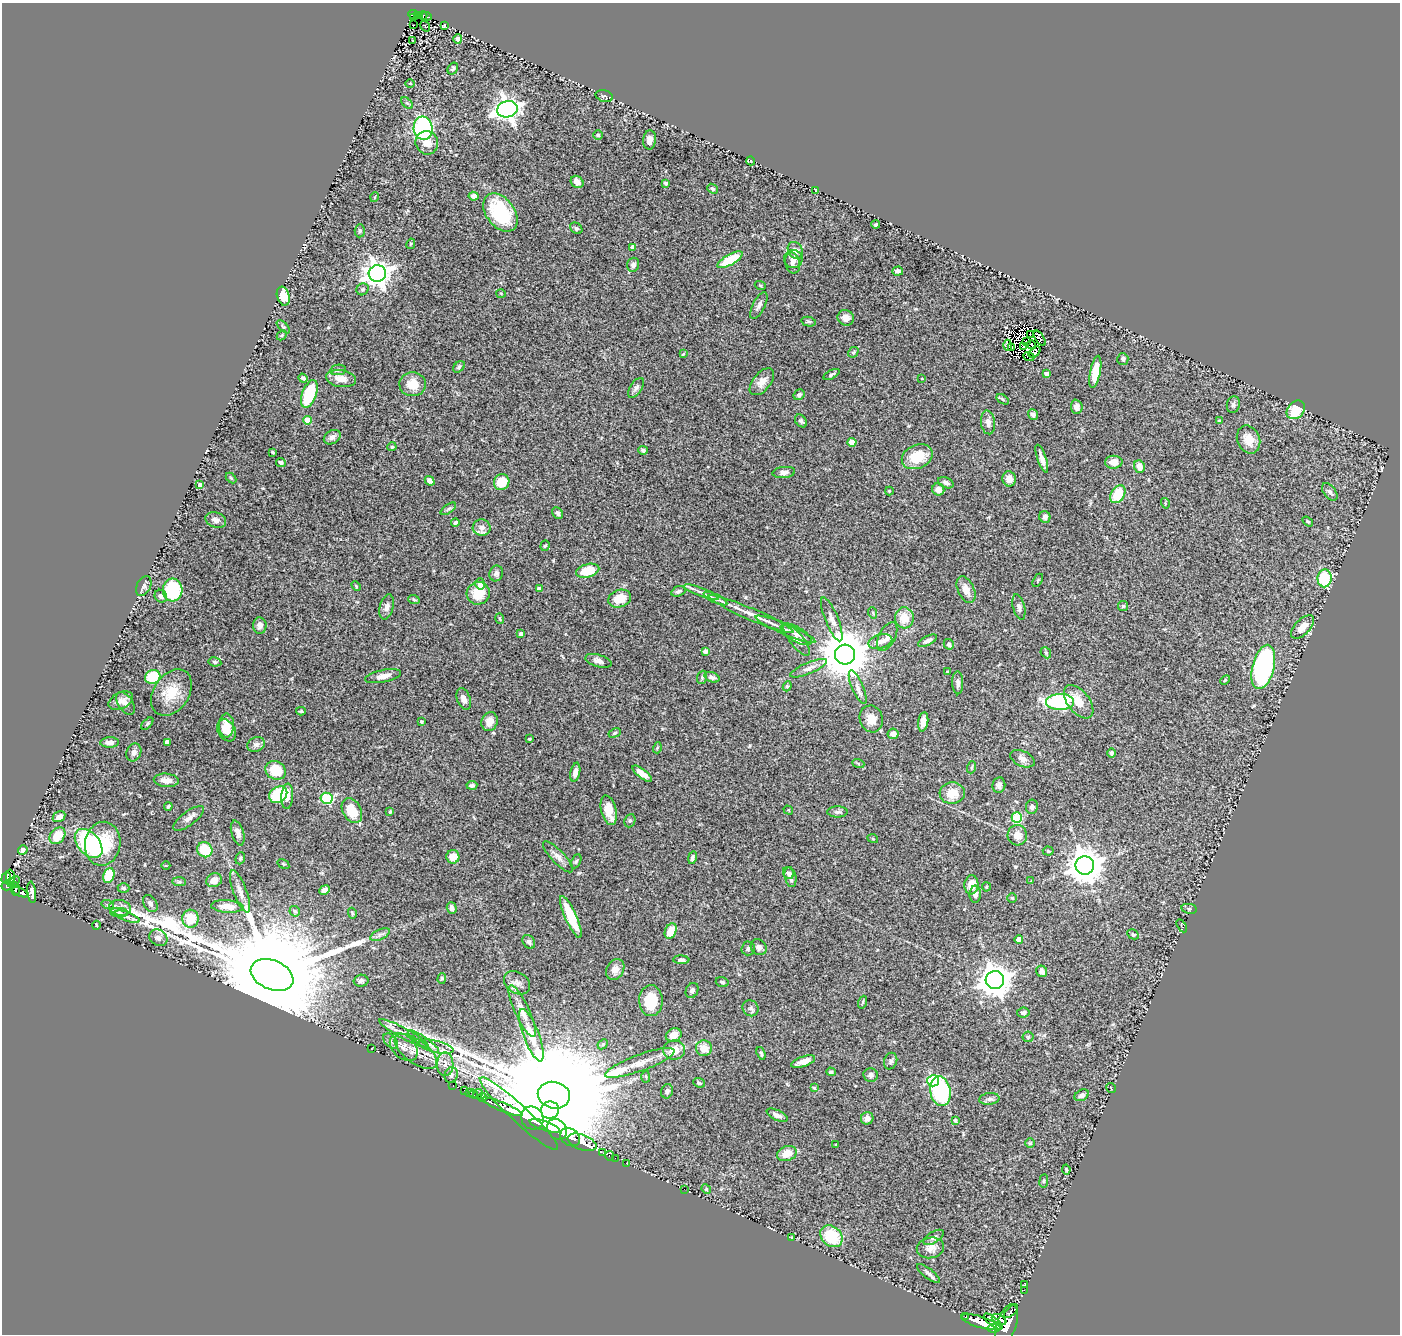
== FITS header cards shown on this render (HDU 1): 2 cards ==
NAXIS1  =                 1398
NAXIS2  =                 1332

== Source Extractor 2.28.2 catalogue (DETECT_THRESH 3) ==
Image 1398 x 1332 px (HDU 1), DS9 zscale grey, 1 PNG px = 1 image px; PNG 1402 x 1336 px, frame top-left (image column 1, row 1332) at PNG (2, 3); each listed source drawn as its Kron ellipse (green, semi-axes under 4 px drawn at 4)
Background 0.693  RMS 0.039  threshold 0.117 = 3 sigma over >= 5 px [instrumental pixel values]
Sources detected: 369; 11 with non-positive FLUX_AUTO (blend fragments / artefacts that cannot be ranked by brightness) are neither listed nor drawn; the other 358 listed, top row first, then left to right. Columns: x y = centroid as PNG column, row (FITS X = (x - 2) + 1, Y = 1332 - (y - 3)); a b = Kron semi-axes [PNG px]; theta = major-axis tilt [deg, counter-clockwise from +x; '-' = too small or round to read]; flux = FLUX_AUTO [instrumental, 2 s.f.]
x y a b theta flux
413 14 5 3 - 62
418 16 4 2 - 21
423 16 4 4 - 59
427 16 5 3 - 59
414 18 3 2 - 15
414 25 2 2 - 2.8
425 26 6 2 -58 1.4
444 26 4 2 - 2.4
458 39 5 4 - 5.6
413 41 3 2 - 1.8
453 68 6 5 - 4.4
410 83 5 3 - 2.3
604 96 9 5 -16 6.1
407 103 7 4 -44 3.9
507 109 10 8 16 2000
423 128 11 9 -84 310
598 135 5 4 - 3.5
650 140 9 6 82 19
427 143 12 11 - 27
751 161 4 3 - 2.1
577 182 7 5 -39 18
666 183 3 3 - 4.3
713 189 6 4 -39 4.6
816 191 3 2 - 2.3
474 196 5 4 - 12
375 197 5 3 - 2
500 212 21 14 -53 180
876 224 4 3 - 4.2
576 228 7 5 -37 5.2
360 231 7 5 86 4.6
411 244 5 4 - 3.4
633 247 4 3 - 8
795 251 9 7 -58 15
793 259 9 9 - 15
730 260 14 5 30 85
792 263 10 7 -77 11
633 265 7 6 - 9.1
898 271 5 4 - 8.6
377 273 9 8 - 2500
760 285 5 3 - 2.9
363 289 6 5 - 5
501 293 5 3 - 2.2
283 296 9 6 -74 44
759 306 15 6 63 12
846 318 8 7 - 19
809 322 7 4 -13 4.9
283 327 8 3 -44 3.6
1030 334 3 2 - 3.5
282 335 6 4 45 3.2
1040 338 8 3 -57 0.38
1027 342 3 2 - 0.097
1008 345 5 4 - 1
1032 345 5 2 - 2
1012 347 2 2 - 4.3
1024 347 3 2 - 5.5
853 352 6 5 - 4
1035 352 7 4 41 17
683 354 4 3 - 2
1029 356 6 3 -23 5.9
1123 359 6 5 - 6.3
459 367 7 4 39 4.9
338 370 8 5 9 5.9
1095 372 16 5 79 60
831 374 9 3 27 5.7
1047 374 4 4 - 13
303 378 5 4 - 7.7
341 379 15 8 -9 27
922 379 3 2 - 1.7
762 382 16 9 51 22
413 384 13 12 - 38
636 388 11 6 56 8.4
309 394 14 7 69 120
799 395 6 5 - 6.7
1003 399 7 4 -34 3.8
1233 405 8 6 78 8
1077 407 7 6 - 13
1296 410 10 8 46 85
1033 415 6 4 -53 8
307 420 4 4 - 44
801 421 7 5 -51 4.9
1219 421 3 3 - 3.5
988 422 12 7 -83 13
332 437 9 6 30 11
1248 439 14 11 -67 35
852 442 4 4 - 47
392 447 4 4 - 3.2
643 450 5 4 - 5.5
272 452 3 3 - 3.8
917 457 16 12 24 73
1042 459 15 4 -71 17
281 462 5 4 - 4.9
1114 462 9 6 1 24
1139 467 6 5 - 29
784 472 11 5 6 11
231 478 6 4 -45 3
1009 479 7 6 - 22
430 481 5 4 - 12
502 482 8 7 - 51
946 483 8 5 -24 8.9
200 485 4 4 - 9
938 489 6 6 - 18
889 491 4 4 - 2.7
1330 492 10 6 -53 8.1
1118 494 10 6 57 77
1165 503 5 3 - 2.3
448 509 9 4 35 5.5
558 513 6 5 - 6.3
1045 517 6 5 - 8.7
216 520 11 7 -19 13
1308 521 6 4 -34 3.6
455 522 4 3 - 5.1
482 528 9 8 - 17
545 546 5 4 - 3.9
588 571 12 6 15 62
496 573 8 6 72 8.2
1325 578 9 7 87 140
1038 580 7 3 60 2.5
480 584 5 5 - 17
144 586 10 7 63 8.8
356 586 5 3 - 2.6
539 589 4 4 - 7.7
173 590 11 10 - 160
966 590 14 8 -66 24
678 591 7 5 18 6.3
701 592 18 3 -21 12
478 593 11 11 - 64
161 596 6 6 - 7.8
620 599 12 8 19 44
715 599 13 4 -26 9.9
414 600 6 3 -19 3.1
1123 606 5 5 - 3.2
387 607 13 7 74 11
1019 607 13 6 -76 9.7
873 613 6 3 -72 2.8
751 614 46 5 -23 42
500 618 5 3 - 3.2
904 618 10 9 - 40
832 619 23 6 -68 18
260 625 8 6 -85 12
1303 627 14 7 46 28
786 629 32 5 -23 26
521 634 4 3 - 9.2
796 634 17 7 -31 17
887 636 15 8 62 18
797 640 19 6 -51 17
880 641 12 7 16 14
928 641 10 4 26 9.4
949 644 5 5 - 6.6
705 651 4 4 - 11
1046 653 6 4 -47 3.9
845 654 10 10 - 13000
598 661 13 6 -17 13
215 662 6 4 -11 4.5
1263 667 23 11 76 500
809 668 20 5 23 15
947 672 3 3 - 2.7
383 676 18 6 12 19
153 677 8 7 - 100
702 677 7 5 72 4.2
712 677 8 5 -19 8.1
1225 680 6 3 44 3.2
958 683 11 5 -89 10
787 686 5 4 - 3.4
858 687 18 5 -67 14
171 693 25 17 56 64
464 699 11 6 -70 14
121 701 13 8 27 16
1060 702 14 8 1 300
1079 702 19 11 -52 42
125 703 13 7 -57 15
301 711 5 4 - 3.9
871 719 13 11 -72 30
422 722 3 3 - 4.2
490 722 9 8 - 24
923 722 10 5 81 18
147 724 7 4 46 3.6
226 725 12 7 89 25
227 730 11 8 -60 39
615 733 6 4 28 4.3
893 734 5 5 - 16
529 739 3 3 - 3.1
110 742 9 5 2 13
167 742 4 4 - 16
256 745 9 7 21 10
657 748 5 3 - 2.6
134 752 9 7 68 10
1112 753 5 4 - 5.6
1023 759 13 7 -25 15
858 763 6 4 -20 3.4
972 767 6 3 71 3.1
276 770 10 9 - 70
575 772 10 5 78 13
642 774 12 4 -37 18
166 780 12 6 -5 21
472 785 5 4 - 6
999 785 8 6 81 10
952 793 13 10 4 40
278 795 10 7 34 130
287 796 13 6 86 23
327 798 6 5 - 170
168 806 4 3 - 3.8
1032 807 7 6 - 8.6
609 810 15 7 -75 35
788 810 5 3 - 2
352 811 13 9 -61 63
390 811 4 3 - 2.8
837 812 10 5 0 7.7
59 817 7 5 30 15
189 818 18 7 37 16
1017 818 5 5 - 180
630 821 7 5 67 4.4
238 833 13 6 -73 14
1017 835 10 9 - 25
57 836 9 7 49 46
873 839 5 3 - 2.4
89 843 17 10 -48 260
103 844 22 17 81 120
23 850 5 4 - 8.3
205 850 8 7 - 85
1048 851 5 4 - 3.3
453 857 7 6 - 39
558 857 20 6 -46 18
240 858 6 4 70 3.4
692 858 6 4 79 6.1
576 861 7 4 64 4.3
283 864 6 4 -34 2.9
1085 865 9 9 - 5300
166 866 4 3 - 2.3
788 873 6 5 - 8.2
109 876 7 5 69 71
10 877 7 4 -88 230
790 877 10 5 -78 12
6 878 6 3 73 150
214 880 8 6 23 24
1031 881 3 3 - 1.8
14 882 7 4 34 330
179 882 7 4 -1 4.4
7 885 6 5 - 480
971 885 9 7 86 33
986 887 4 4 - 2.9
124 888 6 5 - 3.6
16 889 7 3 -89 380
324 890 5 4 - 15
240 891 22 6 -70 21
20 892 8 3 -23 220
32 892 11 4 -83 9.2
975 894 8 5 88 12
1012 898 5 5 - 3.3
150 904 9 6 -60 10
108 905 6 4 -17 4.4
227 906 16 6 -4 31
120 908 11 7 -10 18
452 908 6 4 -72 10
1189 909 8 5 -10 4.7
295 911 6 5 - 4.4
119 913 9 4 -5 6.4
352 913 6 3 -73 3.2
127 917 13 4 -21 10
571 917 23 6 -66 85
190 919 9 8 - 60
96 925 4 2 - 2.2
1182 926 7 2 -59 2
671 931 8 5 66 42
1133 934 6 4 -29 4.6
380 935 10 5 27 8
158 938 9 7 -36 9.9
1019 939 4 4 - 18
529 942 7 5 -55 7.1
759 947 8 7 - 9.3
748 948 7 7 - 5.8
681 960 8 4 -3 6.9
615 969 11 8 59 17
1042 971 6 5 - 14
272 975 22 14 -23 110000
442 978 5 4 - 3.5
995 980 9 9 - 4200
361 981 7 6 - 7.1
722 982 6 5 - 5.6
517 983 14 10 -34 19
692 990 8 6 63 7
651 1001 15 12 -89 74
863 1002 6 4 71 3.6
751 1008 8 7 - 7.3
522 1011 28 7 -65 33
1023 1013 6 5 - 7.1
404 1033 28 5 -28 24
531 1035 28 8 -69 51
674 1035 8 6 24 22
1028 1037 5 5 - 4.1
390 1041 9 5 -48 8.3
423 1041 18 4 -35 14
603 1044 6 4 45 3.7
404 1047 16 11 -45 26
436 1047 18 6 -13 16
372 1048 3 2 - 1.4
704 1048 8 8 - 32
674 1050 11 9 8 37
416 1051 25 11 -36 46
761 1053 6 3 -71 4.8
891 1061 8 6 68 6.7
803 1062 12 5 19 25
640 1063 37 8 20 43
445 1064 12 8 -89 19
831 1072 5 3 - 4.5
451 1075 8 6 70 9.3
871 1075 7 6 - 9.2
646 1077 6 4 -87 4.1
933 1081 6 5 - 340
699 1083 6 4 -21 4.5
453 1086 3 2 - 18
814 1088 4 3 - 2.4
1111 1088 5 2 - 1.7
464 1090 2 2 - 8.3
667 1091 7 6 - 9.5
940 1091 15 10 -81 260
469 1093 3 2 - 23
473 1094 4 3 - 59
478 1094 5 3 - 17
554 1095 16 13 -14 110000
1082 1095 7 5 29 9.1
482 1097 4 3 - 88
989 1099 10 6 5 8.4
502 1107 22 4 -22 2300
550 1110 9 8 - 37000
519 1114 53 8 -43 3000
777 1115 11 5 -26 12
532 1118 12 11 - 3400
867 1118 6 6 - 15
955 1120 4 4 - 3.3
545 1126 16 4 -19 2000
557 1129 11 9 -49 1700
570 1137 10 8 -37 2100
582 1142 15 7 -20 2100
1030 1143 5 5 - 3.3
836 1145 3 3 - 3.1
603 1153 2 2 - 16
787 1154 10 7 18 39
610 1156 5 3 - 30
615 1158 2 2 - 5.4
626 1163 3 2 - 13
1066 1169 5 3 - 2.4
1044 1181 7 3 82 3.2
684 1189 2 2 - 54
706 1189 5 4 - 2.8
831 1236 12 9 -42 100
791 1237 3 2 - 2.5
934 1237 11 5 32 8.2
930 1248 14 10 12 22
928 1273 14 5 -37 9.6
1024 1284 3 2 - 2.5
1024 1290 2 2 - 4.9
1011 1311 9 2 43 200
966 1317 3 2 - 83
999 1319 8 4 -28 640
993 1321 11 4 -40 1200
981 1322 21 5 -17 2800
1006 1324 21 10 71 3100
994 1328 6 4 8 830
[11 non-positive-flux detections neither listed nor drawn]